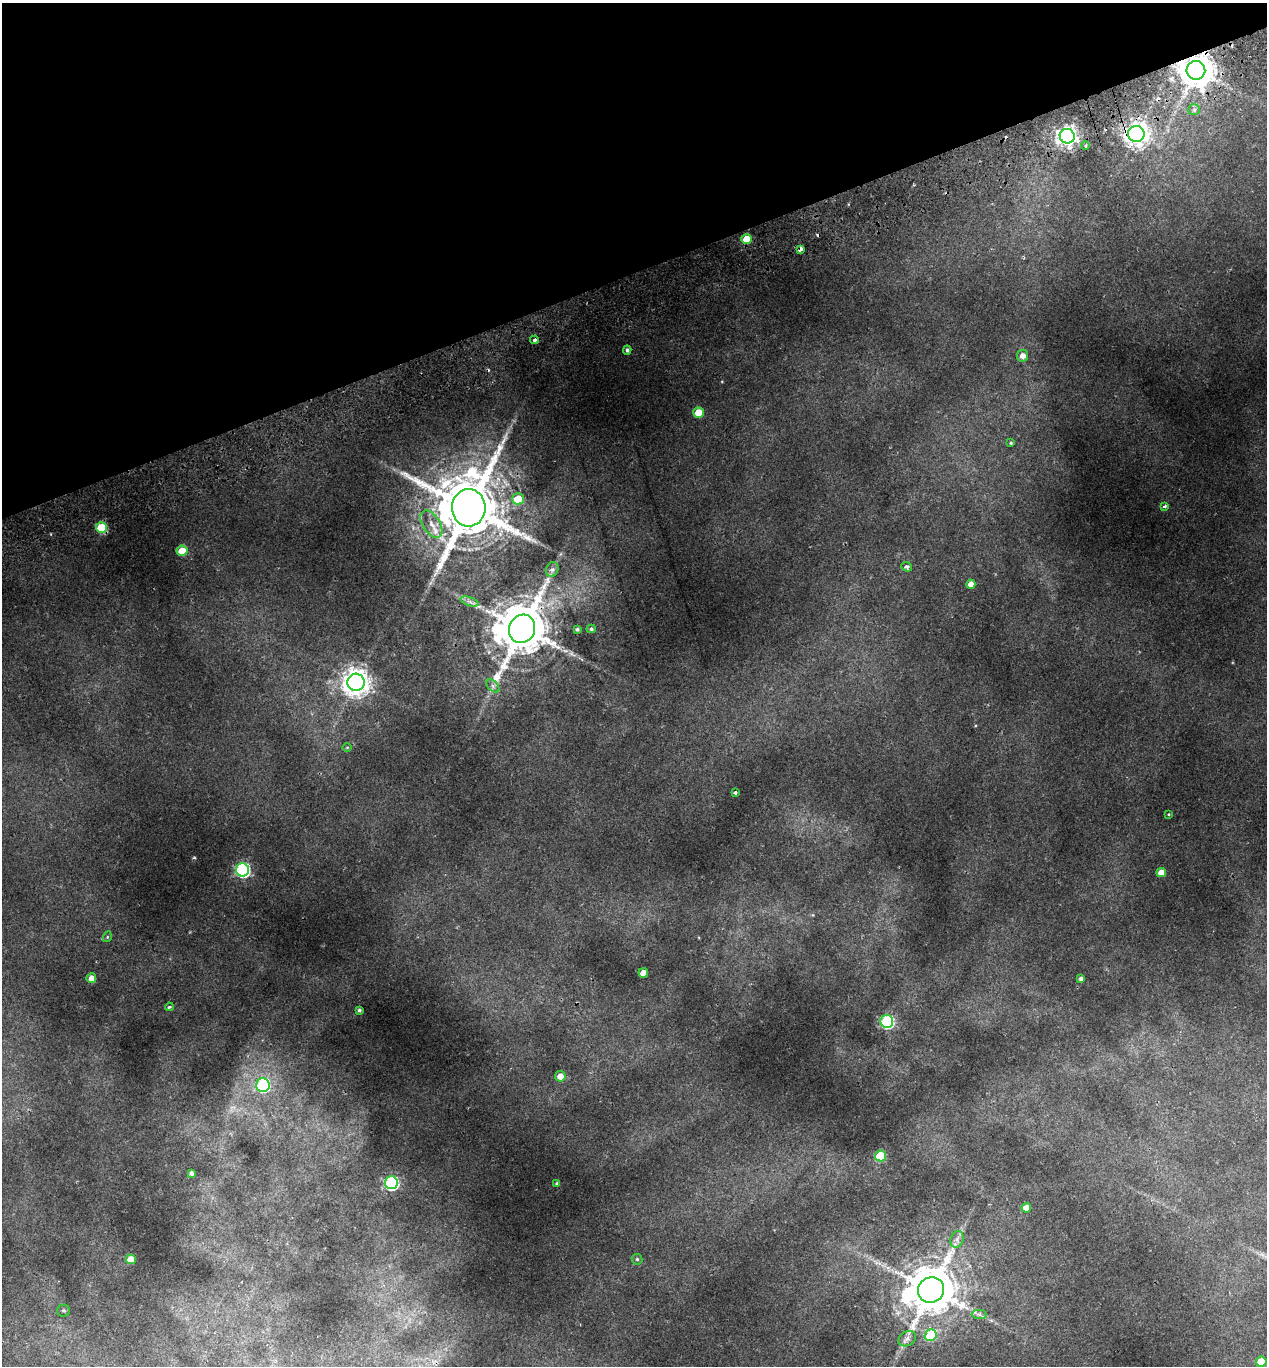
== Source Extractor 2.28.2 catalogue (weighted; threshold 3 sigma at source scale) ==
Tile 3 of 4 x 4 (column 3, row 1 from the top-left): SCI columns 2659-3923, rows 4152-5515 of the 5369 x 5573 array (HDU 1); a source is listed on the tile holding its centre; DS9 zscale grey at full resolution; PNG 1269 x 1368 px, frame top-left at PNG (2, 3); each listed source drawn as its Kron ellipse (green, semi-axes under 4 px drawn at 4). Shown black and unused: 20% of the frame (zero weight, under 2 of 3 exposures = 4% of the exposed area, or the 3 px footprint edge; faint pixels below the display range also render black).
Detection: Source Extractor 2.28.2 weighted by HDU 2 'WHT'; one run over the whole footprint, this tile lists its part. Background 0.0406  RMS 0.0035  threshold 0.0158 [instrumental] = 3 sigma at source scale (4.5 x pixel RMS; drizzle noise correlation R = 1.50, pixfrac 1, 0.0396/0.0396 arcsec/px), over >= 5 px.
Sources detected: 59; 4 cosmic-ray / hot-pixel residue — neither listed nor drawn; the other 55 listed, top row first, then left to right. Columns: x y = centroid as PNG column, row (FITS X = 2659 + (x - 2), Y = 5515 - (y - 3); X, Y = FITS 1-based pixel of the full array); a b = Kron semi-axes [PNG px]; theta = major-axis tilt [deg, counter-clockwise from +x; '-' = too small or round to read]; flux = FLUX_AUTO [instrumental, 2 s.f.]
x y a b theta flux
1196 70 9 9 - 640
1194 110 6 5 - 0.87
1136 134 8 8 - 260
1067 136 7 7 - 170
1085 146 4 3 - 0.61
747 239 5 5 - 6.5
801 249 4 3 - 2.1
535 340 4 4 - 0.77
627 350 4 4 - 0.67
1023 356 6 5 - 1.9
699 413 5 5 - 6.5
1011 443 4 4 - 0.37
518 499 6 5 - 6.2
1165 506 4 3 - 0.78
469 508 19 16 -87 3100
431 524 15 8 -57 3.8
101 528 5 5 - 15
182 551 5 5 - 6.7
907 567 5 4 - 0.84
552 569 7 6 - 0.97
971 584 4 4 - 2.4
470 602 9 4 -19 1
522 629 14 12 64 1900
577 629 3 3 - 0.55
591 629 4 4 - 0.5
356 682 8 8 - 350
493 686 8 4 -46 0.86
347 747 5 3 - 0.26
735 793 4 3 - 0.68
1169 814 4 2 - 0.25
242 870 6 6 - 63
1161 872 5 4 - 2.9
107 937 5 3 - 0.29
643 973 5 5 - 3.5
91 978 5 5 - 2.3
1081 979 4 4 - 1.2
169 1007 4 3 - 0.59
359 1010 4 3 - 0.63
887 1021 6 6 - 50
560 1076 5 5 - 2.7
263 1085 7 6 - 41
880 1156 5 5 - 16
191 1173 4 3 - 0.83
391 1183 6 6 - 61
557 1184 3 3 - 0.55
1026 1208 5 4 - 3.2
957 1239 8 6 70 1.3
131 1259 5 5 - 4.3
637 1259 5 5 - 0.48
931 1290 13 12 - 1600
63 1311 6 6 - 0.69
979 1314 7 4 -1 0.85
931 1335 6 5 - 16
907 1339 9 7 32 1.3
1261 1362 5 5 - 7.7
Overlapping masked pixels (flux is a lower limit): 7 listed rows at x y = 1196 70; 1136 134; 1067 136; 801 249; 469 508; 101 528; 522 629